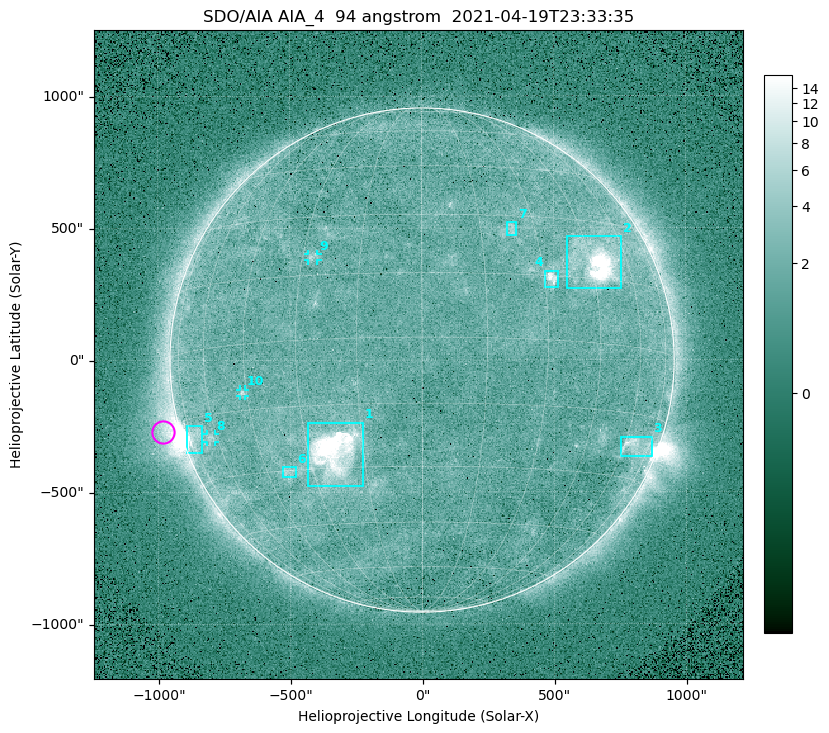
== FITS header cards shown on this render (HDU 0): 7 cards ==
TELESCOP= 'SDO/AIA '
INSTRUME= 'AIA_4   '
WAVELNTH=                   94
WAVEUNIT= 'angstrom'
DATE-OBS= '2021-04-19T23:33:35.13'
CTYPE1  = 'HPLN-TAN'
CTYPE2  = 'HPLT-TAN'

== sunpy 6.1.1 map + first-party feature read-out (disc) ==
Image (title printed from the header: SDO/AIA AIA_4  94 angstrom  2021-04-19T23:33:35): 512 x 512 px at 4.8 arcsec/px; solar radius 955 arcsec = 199 px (full disc in frame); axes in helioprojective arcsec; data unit not stated in the header (colour bar unlabelled)
Orientation: roll -0.138 deg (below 1 deg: not rotated)
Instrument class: DISC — disc imager (sunpy class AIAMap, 94 A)
Bright regions (active regions / flare kernels): reference = the median radial profile (limb darkening/brightening removed); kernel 5 px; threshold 5 sigma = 2.52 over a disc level ~1.74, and >= 1.15x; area >= 9 px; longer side >= 5 px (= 24 arcsec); searched inside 0.97 R_sun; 10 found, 10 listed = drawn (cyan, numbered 1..; 3 of them under ~33 arcsec drawn as corner ticks so the feature stays visible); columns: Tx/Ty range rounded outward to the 10 arcsec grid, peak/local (2 s.f.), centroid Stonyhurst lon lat
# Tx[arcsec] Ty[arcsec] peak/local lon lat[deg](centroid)
1 -430..-220 -480..-230 249 -23 -26
2 550..760 270..470 37 +47 +19
3 750..870 -370..-290 4.4 +65 -22
4 460..520 270..340 6.8 +32 +14
5 -900..-830 -350..-250 6.3 -73 -19
6 -530..-480 -440..-400 3.1 -38 -30
7 320..360 470..520 3.1 +23 +26
8 -820..-780 -310..-280 3 -63 -20
9 -430..-390 380..410 2.9 -27 +20
10 -690..-670 -140..-110 3.3 -46 -11
Off-limb structures (1.02-1.3 R_sun): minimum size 50 px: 6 found; the strongest spans PA ~90..115 deg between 1.02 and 1.22 R_sun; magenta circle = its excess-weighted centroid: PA ~105 deg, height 1.07 R_sun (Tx ~-980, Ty ~-270 arcsec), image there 4.6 x the reference